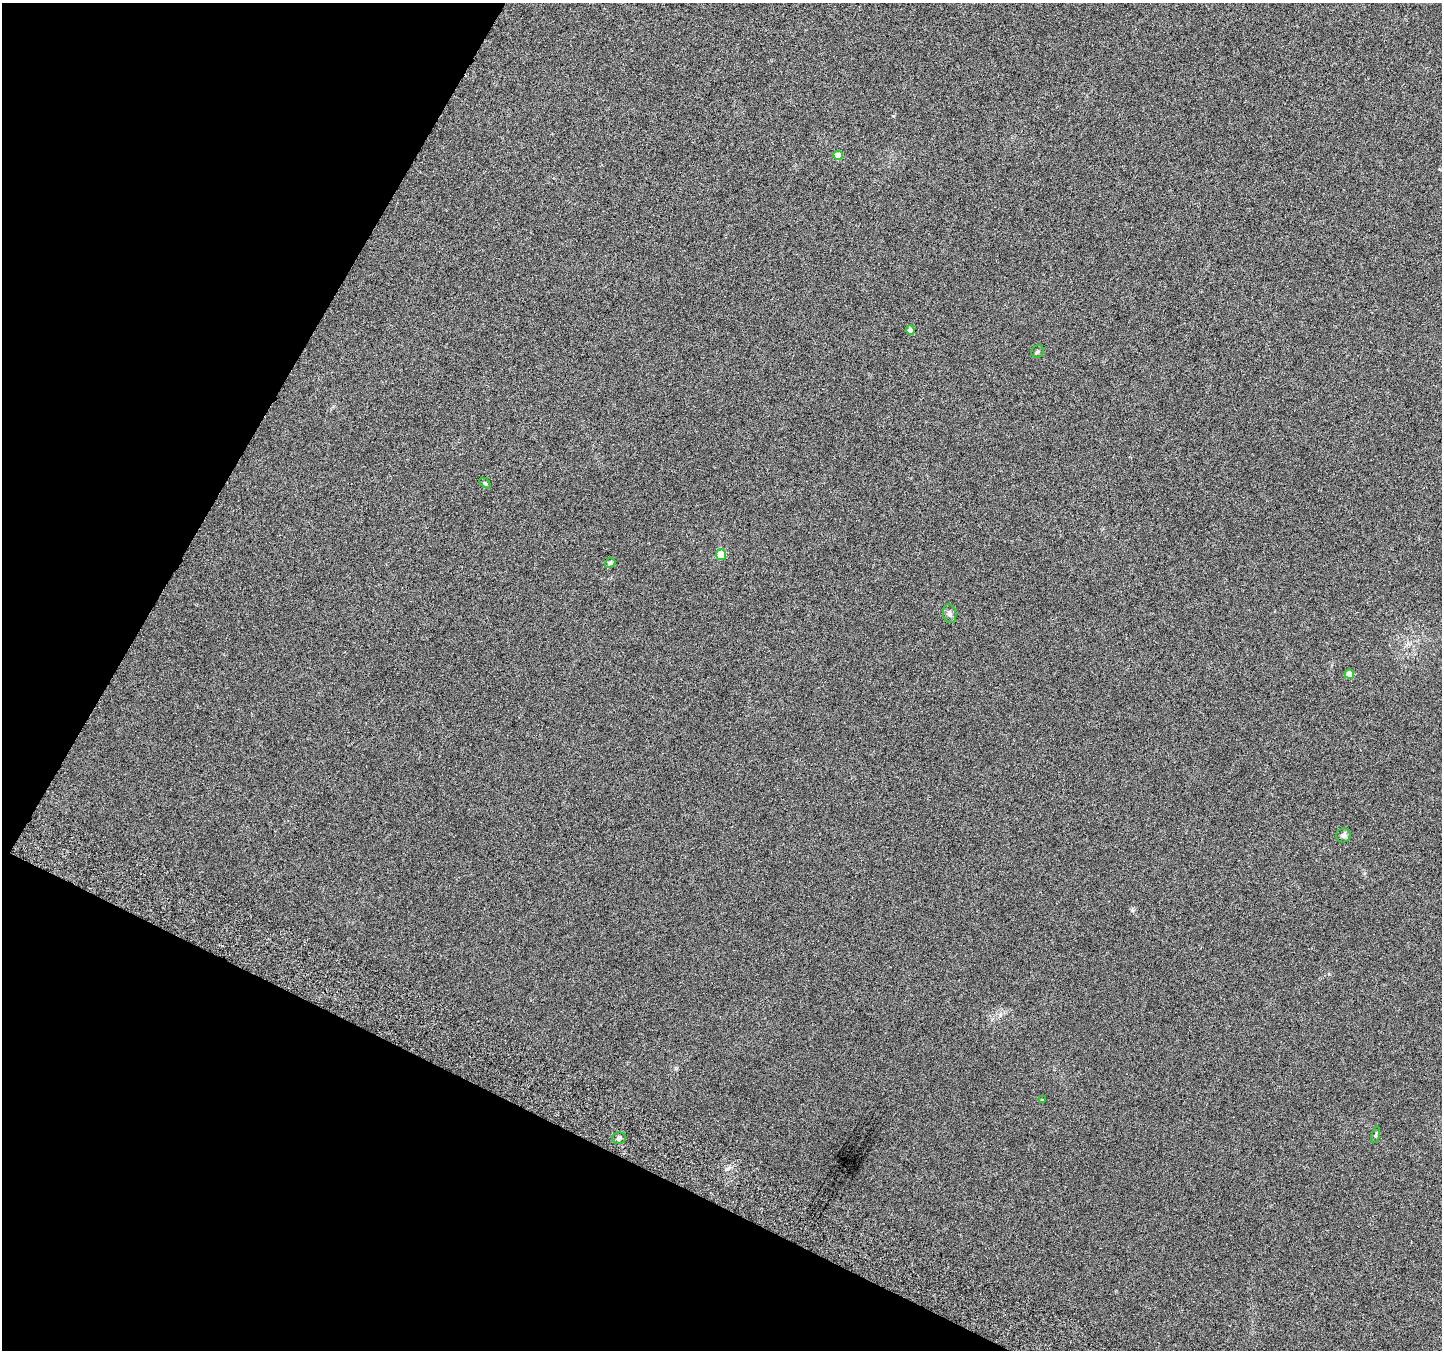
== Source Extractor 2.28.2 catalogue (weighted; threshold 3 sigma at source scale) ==
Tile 9 of 4 x 4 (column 1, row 3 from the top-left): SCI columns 30-1469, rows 1601-2948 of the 5825 x 5965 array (HDU 1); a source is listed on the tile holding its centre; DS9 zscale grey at full resolution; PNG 1444 x 1352 px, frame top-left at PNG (2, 3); each listed source drawn as its Kron ellipse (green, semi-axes under 4 px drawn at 4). Shown black and unused: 24% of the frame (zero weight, under 3 of 6 exposures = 3% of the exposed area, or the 3 px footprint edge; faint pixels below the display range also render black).
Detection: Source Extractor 2.28.2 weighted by HDU 2 'WHT'; one run over the whole footprint, this tile lists its part. Background 0.00842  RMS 0.0029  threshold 0.0119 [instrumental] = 3 sigma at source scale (4.09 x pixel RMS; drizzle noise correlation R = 1.36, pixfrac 0.8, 0.0396/0.0396 arcsec/px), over >= 5 px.
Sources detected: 12; all 12 listed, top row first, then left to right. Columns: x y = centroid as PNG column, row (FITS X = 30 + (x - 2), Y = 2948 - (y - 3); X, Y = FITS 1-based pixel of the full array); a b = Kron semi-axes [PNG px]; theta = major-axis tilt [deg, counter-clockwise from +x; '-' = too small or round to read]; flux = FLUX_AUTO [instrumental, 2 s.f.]
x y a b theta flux
838 155 4 4 - 3.2
910 330 4 4 - 1.9
1037 352 6 6 - 0.48
485 483 6 4 -44 0.38
721 555 5 5 - 9.1
610 563 5 4 - 0.78
950 614 9 6 -79 0.99
1349 674 5 4 - 2.8
1343 835 7 7 - 0.89
1043 1100 3 3 - 0.27
1376 1135 8 3 77 0.35
619 1138 7 5 12 0.68